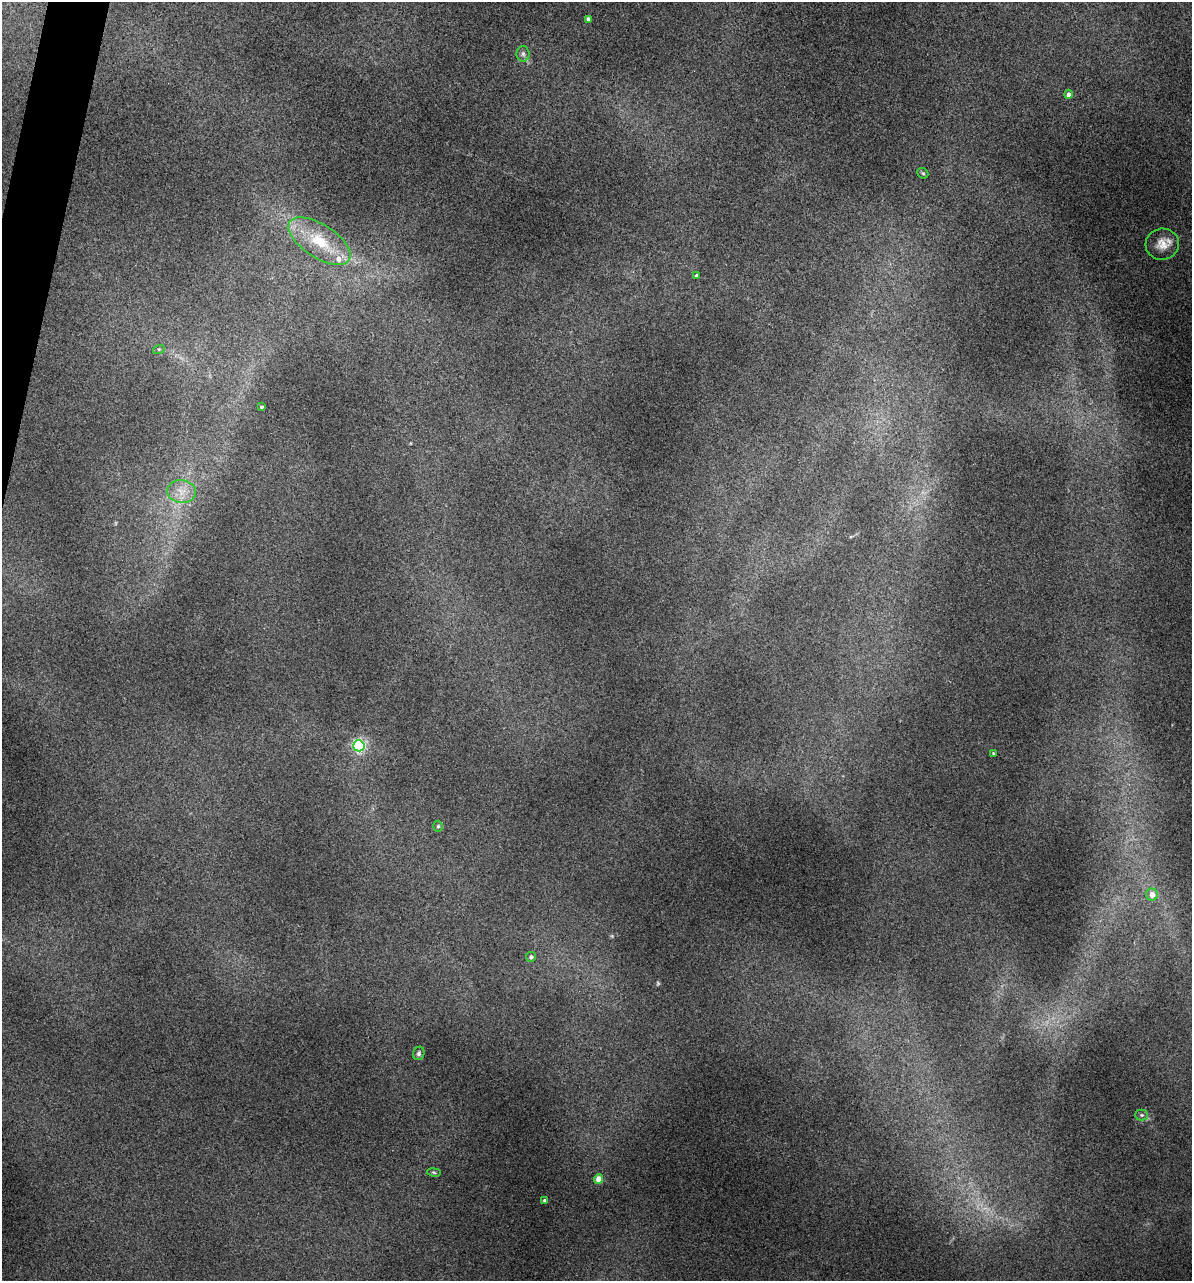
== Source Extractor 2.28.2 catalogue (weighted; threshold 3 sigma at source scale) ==
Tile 11 of 4 x 4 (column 3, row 3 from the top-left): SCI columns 2619-3808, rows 1673-2951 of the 5355 x 5900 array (HDU 1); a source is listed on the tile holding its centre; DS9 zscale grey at full resolution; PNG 1194 x 1283 px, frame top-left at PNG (2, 2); each listed source drawn as its Kron ellipse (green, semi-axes under 4 px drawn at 4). Shown black and unused: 1% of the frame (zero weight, under 3 of 5 exposures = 17% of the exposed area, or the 3 px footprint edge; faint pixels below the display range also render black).
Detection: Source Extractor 2.28.2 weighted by HDU 2 'WHT'; one run over the whole footprint, this tile lists its part. Background 0.18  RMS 0.009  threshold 0.0403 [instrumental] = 3 sigma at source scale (4.5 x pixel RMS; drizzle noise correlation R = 1.50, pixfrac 1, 0.05/0.05 arcsec/px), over >= 5 px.
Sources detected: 22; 1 too faint to see at this stretch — neither listed nor drawn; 1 inside a brighter listed object's ellipse — not listed separately; the other 20 listed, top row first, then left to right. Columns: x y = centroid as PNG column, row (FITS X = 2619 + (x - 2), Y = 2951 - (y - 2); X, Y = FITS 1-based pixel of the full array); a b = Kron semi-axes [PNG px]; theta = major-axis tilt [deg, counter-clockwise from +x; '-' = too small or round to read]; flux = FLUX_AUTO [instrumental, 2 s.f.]
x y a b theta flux
588 19 4 3 - 2.5
523 54 8 6 -88 2.7
1068 94 4 4 - 3
923 173 6 5 - 1.2
319 241 35 16 -33 39
1162 244 17 15 5 11
696 276 4 3 - 2.5
159 349 6 4 17 1
261 407 3 3 - 1.2
182 492 14 11 -6 11
359 746 5 5 - 180
993 753 3 3 - 0.68
438 826 5 4 - 1.2
1152 895 6 6 - 8
531 957 5 5 - 2
419 1053 7 5 68 2.1
1142 1115 6 5 - 1.7
434 1172 7 3 -9 1.1
599 1179 4 4 - 11
545 1201 3 3 - 2.1